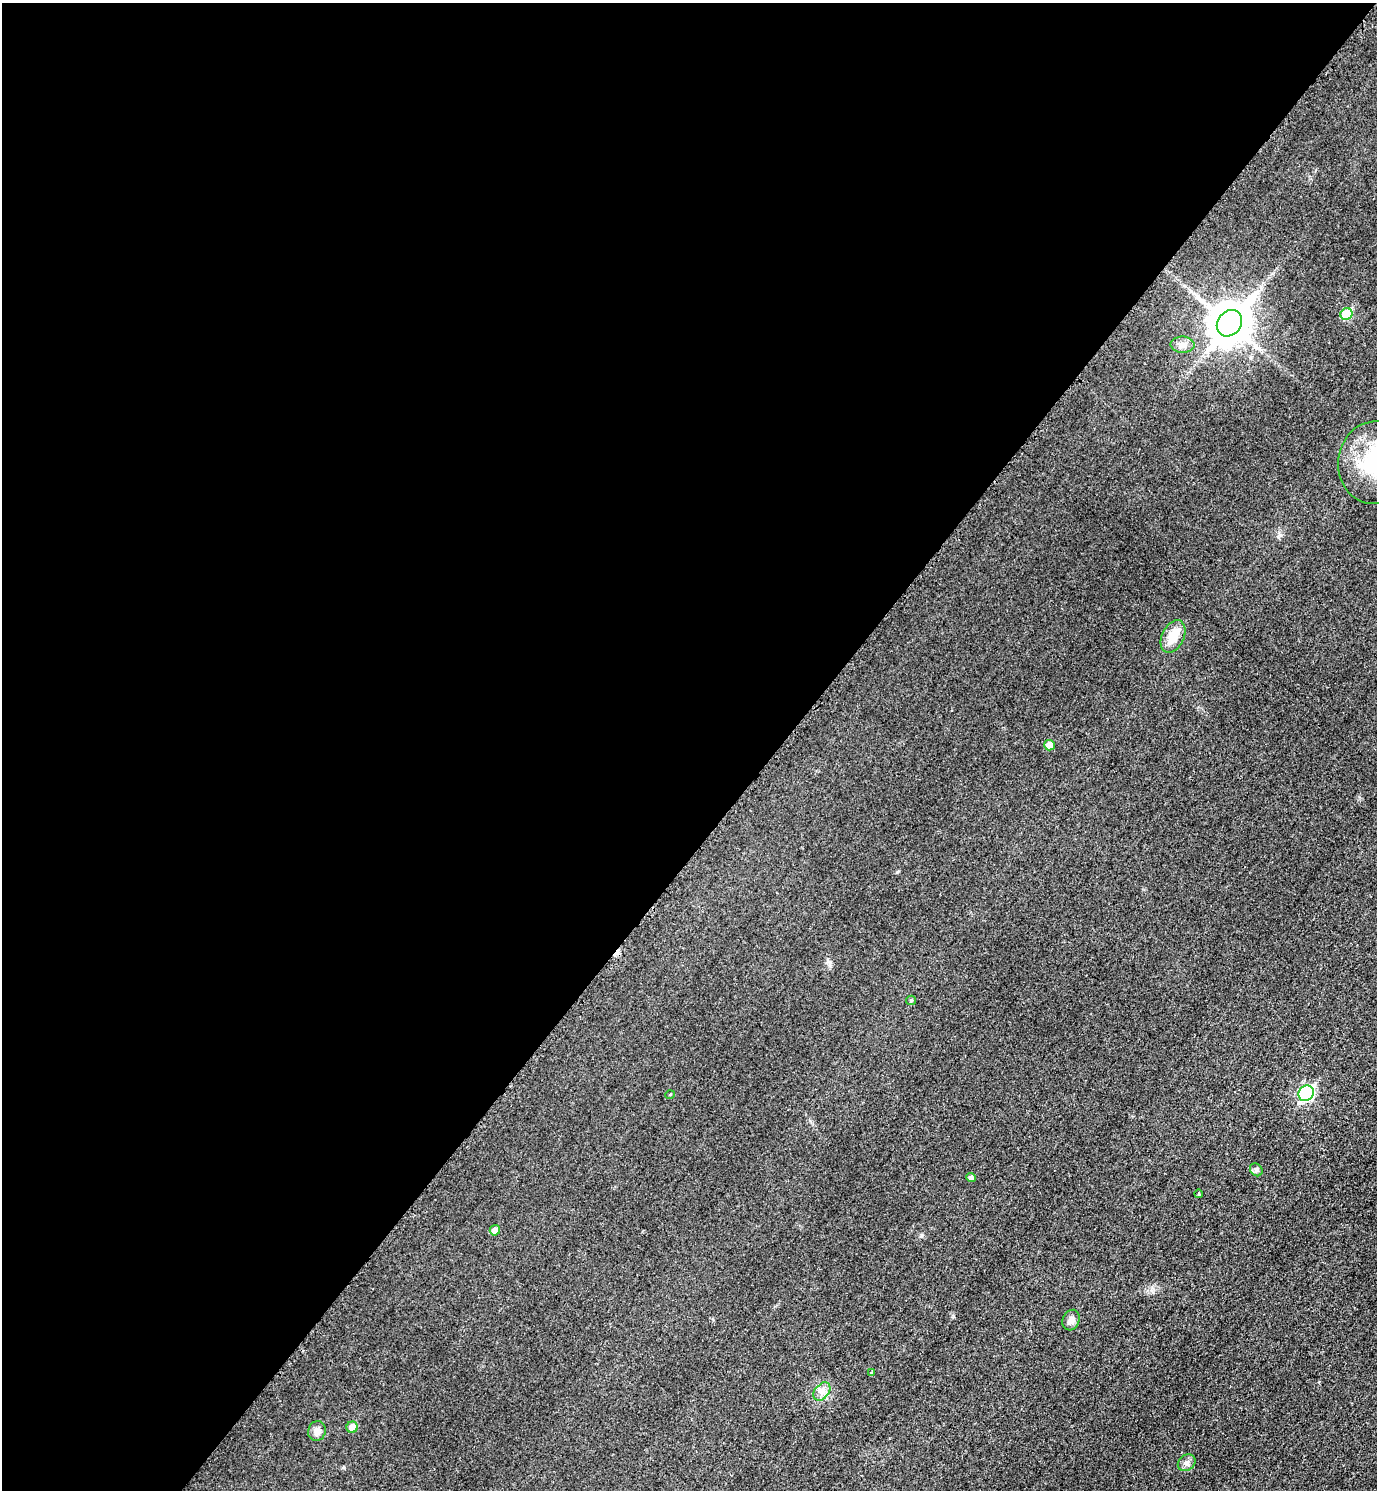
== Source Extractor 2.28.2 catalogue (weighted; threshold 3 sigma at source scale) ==
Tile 5 of 4 x 4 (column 1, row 2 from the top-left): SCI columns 172-1546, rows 2999-4486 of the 5989 x 5986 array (HDU 1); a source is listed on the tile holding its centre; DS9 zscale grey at full resolution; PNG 1379 x 1492 px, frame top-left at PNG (2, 3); each listed source drawn as its Kron ellipse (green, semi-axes under 4 px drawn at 4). Shown black and unused: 57% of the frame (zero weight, under 3 of 5 exposures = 2% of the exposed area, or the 3 px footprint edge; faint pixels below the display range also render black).
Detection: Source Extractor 2.28.2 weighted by HDU 2 'WHT'; one run over the whole footprint, this tile lists its part. Background 0.0302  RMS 0.0055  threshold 0.0246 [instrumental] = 3 sigma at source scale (4.5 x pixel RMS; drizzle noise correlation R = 1.50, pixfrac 1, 0.05/0.05 arcsec/px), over >= 5 px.
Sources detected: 19; all 19 listed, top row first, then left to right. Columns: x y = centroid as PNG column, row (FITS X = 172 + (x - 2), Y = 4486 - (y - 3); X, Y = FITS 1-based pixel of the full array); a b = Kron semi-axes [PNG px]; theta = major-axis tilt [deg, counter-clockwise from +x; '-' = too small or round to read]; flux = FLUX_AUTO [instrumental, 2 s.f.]
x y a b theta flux
1346 314 6 5 - 21
1229 323 14 11 50 1500
1183 345 12 8 -1 3.4
1374 463 41 36 82 41
1173 636 17 11 65 10
1049 745 5 5 - 5.1
911 1000 5 4 - 0.72
1306 1093 8 7 - 85
670 1095 5 3 - 0.48
1256 1170 7 5 -46 1.3
971 1177 5 4 - 1.6
1199 1194 4 3 - 0.46
495 1230 5 5 - 3.8
1071 1320 10 8 65 2.9
871 1373 4 4 - 0.58
822 1392 10 7 50 2.9
352 1427 6 5 - 5.7
317 1431 10 8 76 2.9
1187 1463 9 7 36 2.2
Isophote crosses this tile's border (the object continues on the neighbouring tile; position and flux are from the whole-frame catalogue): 1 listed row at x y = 1374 463
Unlisted compact peaks at least as high as the median listed source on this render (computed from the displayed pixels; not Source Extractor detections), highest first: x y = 922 1235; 897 872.